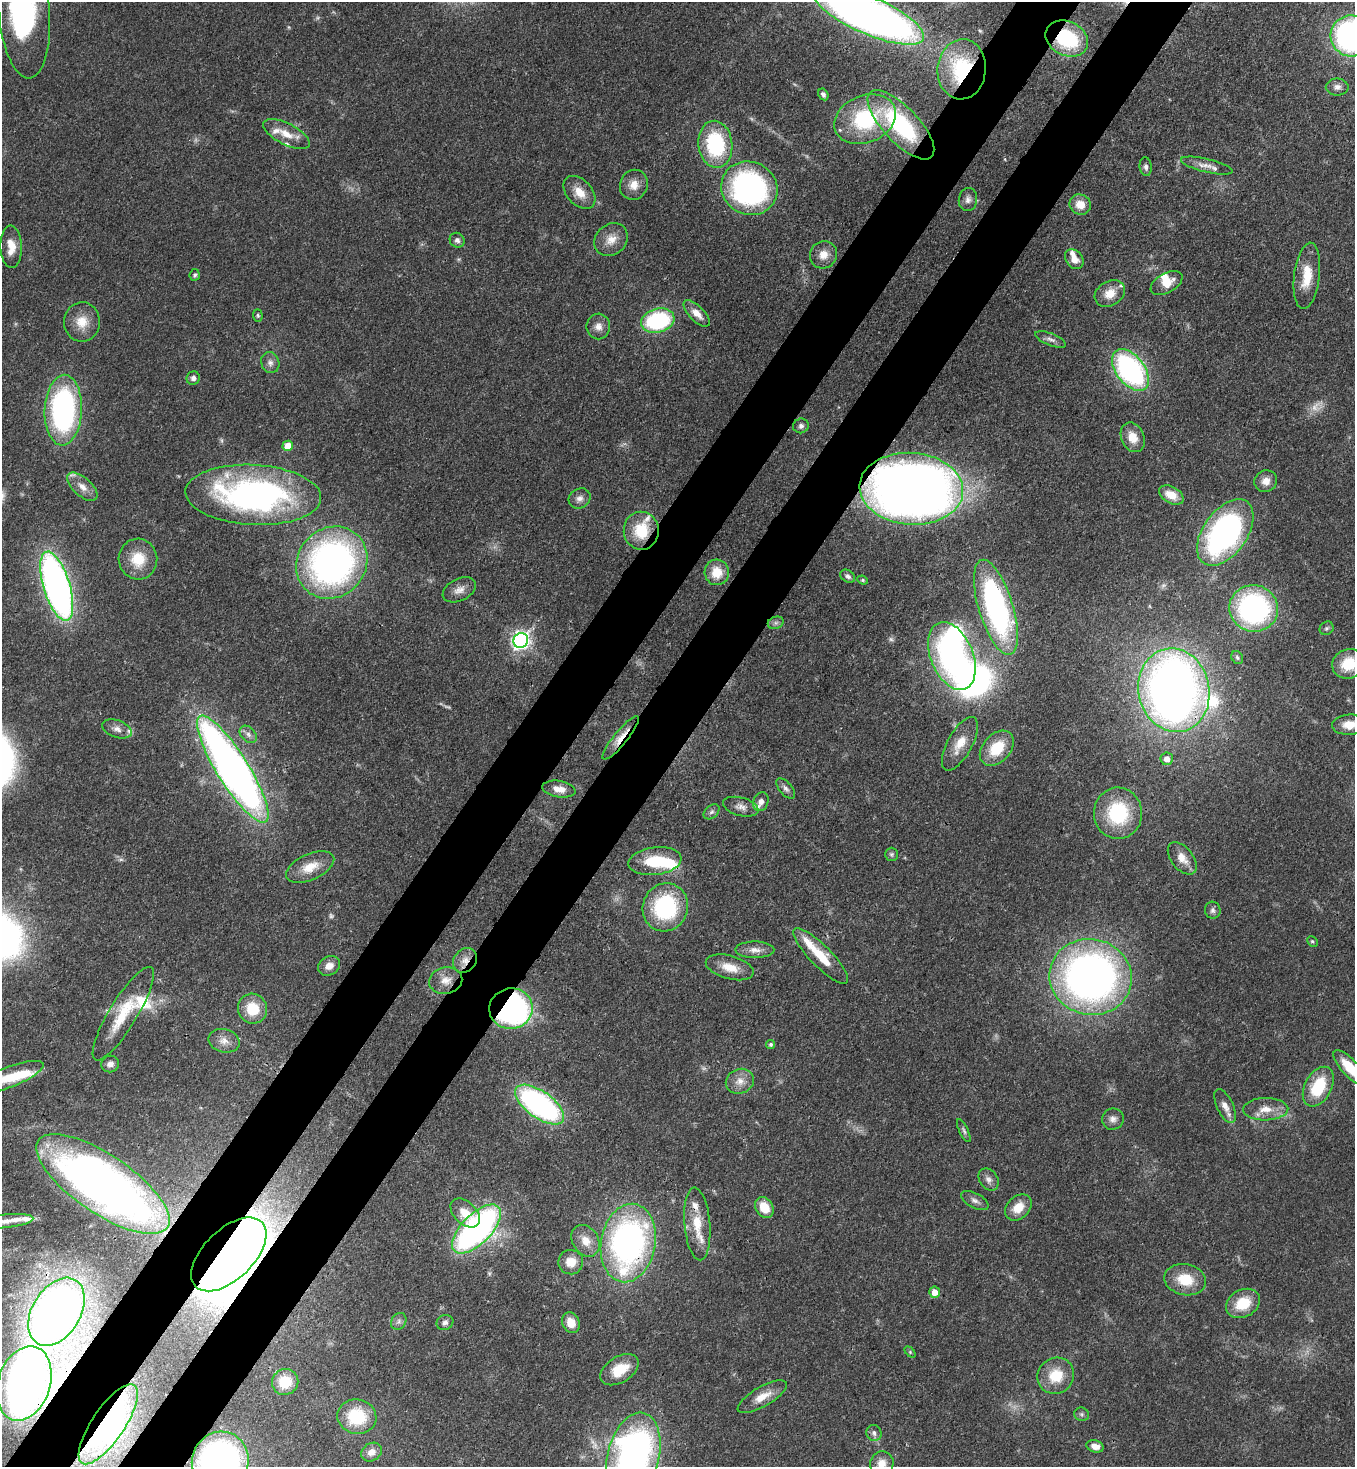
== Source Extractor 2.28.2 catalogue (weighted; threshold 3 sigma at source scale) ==
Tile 7 of 4 x 4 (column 3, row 2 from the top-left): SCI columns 2933-4285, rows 2991-4455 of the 6003 x 5981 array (HDU 1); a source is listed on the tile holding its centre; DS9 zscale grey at full resolution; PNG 1357 x 1469 px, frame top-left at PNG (2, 2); each listed source drawn as its Kron ellipse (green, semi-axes under 4 px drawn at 4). Shown black and unused: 10% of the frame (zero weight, under 3 of 4 exposures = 7% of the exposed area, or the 3 px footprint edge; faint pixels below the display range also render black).
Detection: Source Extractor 2.28.2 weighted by HDU 2 'WHT'; one run over the whole footprint, this tile lists its part. Background 0.0852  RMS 0.0039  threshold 0.0175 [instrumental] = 3 sigma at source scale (4.5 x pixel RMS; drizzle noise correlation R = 1.50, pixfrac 1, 0.05/0.05 arcsec/px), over >= 5 px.
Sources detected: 172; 9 too faint to see at this stretch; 6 inside a brighter object's white glare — neither listed nor drawn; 15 inside a brighter listed object's ellipse — not listed separately; the other 142 listed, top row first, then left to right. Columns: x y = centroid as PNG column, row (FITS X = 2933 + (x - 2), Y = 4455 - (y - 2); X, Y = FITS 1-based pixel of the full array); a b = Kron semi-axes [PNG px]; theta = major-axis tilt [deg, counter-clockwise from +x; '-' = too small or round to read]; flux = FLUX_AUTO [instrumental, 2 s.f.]
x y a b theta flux
24 10 68 25 -85 92
868 15 60 19 -24 410
1352 36 21 20 - 120
1067 39 22 17 -26 30
962 69 30 24 84 37
1337 87 11 8 0 2.1
823 94 6 4 -61 1.1
865 119 32 23 22 34
901 125 44 17 -46 46
286 134 25 10 -27 6.8
715 144 23 17 -83 35
1207 166 26 6 -13 3.6
1146 167 9 6 -83 1.3
634 185 15 14 - 4.6
749 188 29 26 -26 98
579 192 19 12 -47 6.1
968 199 12 9 82 2
1080 205 11 10 - 5.2
457 240 8 7 - 1.5
611 240 18 15 41 5.3
11 247 21 10 -88 6
823 255 14 13 - 4.2
1074 259 11 8 -51 3.6
195 275 6 5 - 0.81
1307 276 33 12 83 10
1166 283 17 9 28 5.5
1110 294 16 12 31 5.6
697 313 17 7 -45 3.9
258 315 6 4 -86 0.64
658 321 17 12 15 43
82 322 20 18 87 7.7
598 326 13 11 82 3.2
1051 339 16 6 -21 1.9
270 363 11 9 -70 2
1130 370 24 14 -52 83
193 378 7 6 - 1.4
63 410 35 18 87 89
801 426 8 7 - 1.3
1133 437 15 11 -67 5.4
288 446 5 5 - 7.8
1266 481 11 10 - 3.7
82 487 18 9 -42 4
911 489 52 36 -4 520
253 495 68 30 -3 130
1171 495 13 8 -29 5.9
580 498 11 9 32 2.4
641 531 19 17 -89 14
1225 532 38 22 54 120
138 559 20 19 - 11
332 563 38 34 49 160
717 572 13 12 - 7.2
848 576 8 5 -34 1.4
863 580 5 4 - 0.58
57 586 36 13 -73 190
459 590 18 11 26 3.5
996 607 49 17 -73 98
1254 608 24 23 - 80
776 623 8 6 21 1.1
1327 628 7 6 - 0.86
521 640 8 7 - 170
952 656 36 21 -67 100
1237 657 7 5 -59 0.77
1349 664 17 14 22 13
1174 690 42 35 -77 360
1349 725 17 10 4 5.7
117 729 15 8 -19 2.7
248 734 10 7 -46 1.8
621 738 27 6 51 5.2
960 744 30 12 61 7.7
997 748 20 13 48 13
1167 759 6 6 - 3.2
233 769 62 16 -58 340
559 789 17 8 -10 4.1
786 789 12 6 -50 1.4
761 802 10 7 68 2.2
741 807 18 9 -14 2.9
712 812 9 6 40 1.2
1118 813 26 24 -88 28
891 854 6 6 - 0.81
1182 858 19 11 -52 4.8
655 861 26 14 7 15
310 867 26 13 24 7.8
665 907 24 22 67 43
1213 910 8 7 - 1.3
1312 941 5 5 - 0.62
755 950 19 8 -1 3.3
821 956 37 10 -46 13
465 960 13 11 49 3.9
329 966 11 9 32 3.2
730 967 24 11 -15 7.1
1091 977 41 38 -12 230
446 980 17 13 11 4.8
252 1009 15 14 - 11
511 1009 22 20 9 140
123 1014 54 14 59 16
224 1041 16 11 -13 3.6
771 1044 4 4 - 0.89
110 1064 9 8 - 2.2
1350 1068 22 8 -47 11
8 1077 38 10 21 13
740 1081 14 12 23 4.4
1318 1087 21 13 62 18
540 1105 28 13 -36 100
1225 1106 18 8 -64 3.5
1266 1109 23 11 1 6
1113 1119 11 10 - 2.2
964 1131 12 4 -64 1.1
989 1179 12 9 -55 2.2
103 1184 78 29 -34 240
975 1201 15 7 -28 2
764 1207 11 8 -57 8.1
1018 1207 15 11 45 6.4
465 1213 17 11 -43 7
5 1221 28 6 6 4.3
697 1224 36 13 -85 11
476 1229 31 15 45 140
586 1241 17 13 -56 5.4
628 1243 39 27 80 140
229 1254 46 25 44 600
571 1262 12 12 - 5.9
1185 1280 21 15 -11 11
935 1292 5 5 - 4.1
1243 1303 18 13 29 12
56 1312 37 24 59 340
399 1321 9 7 59 1.4
445 1322 8 7 - 1.4
571 1323 10 8 -65 5
910 1352 6 4 -46 0.59
620 1370 21 13 32 10
1056 1376 19 17 40 11
285 1382 13 12 - 11
24 1383 38 26 71 330
762 1397 28 10 30 6.1
1082 1414 7 6 - 0.9
357 1417 19 17 -13 19
108 1424 47 16 56 47
874 1433 8 7 - 1.5
1095 1446 9 6 -18 3.1
371 1452 11 8 33 2.8
633 1457 45 26 76 180
220 1461 29 28 - 85
882 1463 12 11 - 3.8
Overlapping masked pixels (flux is a lower limit): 16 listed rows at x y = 1067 39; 962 69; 911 489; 641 531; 1174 690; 621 738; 465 960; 511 1009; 103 1184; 628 1243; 229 1254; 1185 1280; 56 1312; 24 1383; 108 1424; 220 1461
Isophote crosses this tile's border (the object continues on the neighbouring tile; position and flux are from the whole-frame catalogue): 11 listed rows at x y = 24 10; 868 15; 1352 36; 1349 664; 1349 725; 1350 1068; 8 1077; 5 1221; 633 1457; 220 1461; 882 1463